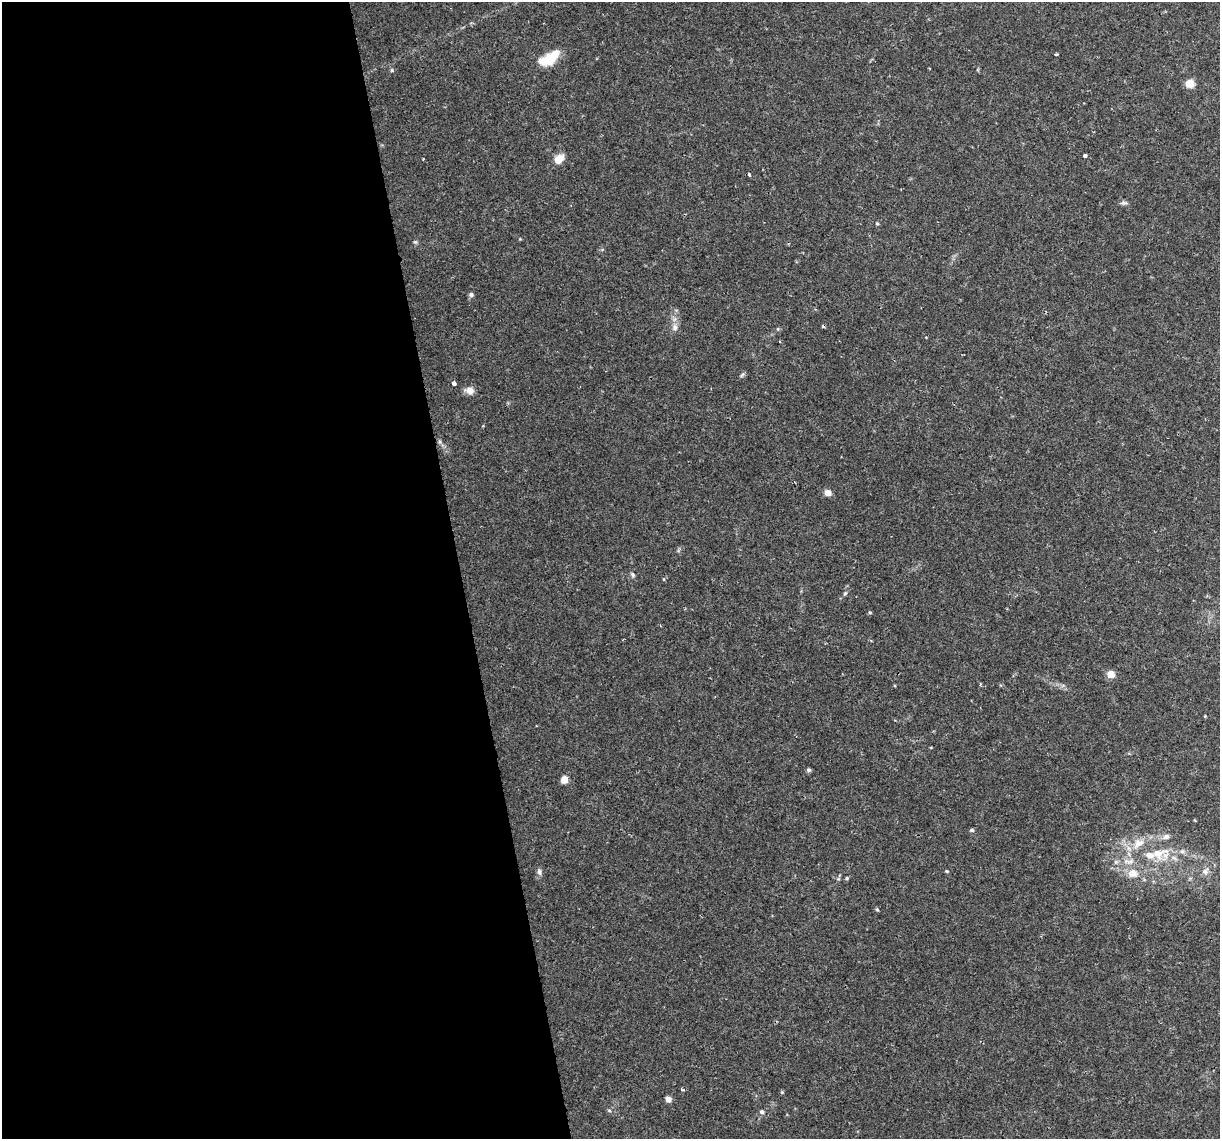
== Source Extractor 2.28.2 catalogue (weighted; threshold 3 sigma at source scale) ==
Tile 9 of 4 x 4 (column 1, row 3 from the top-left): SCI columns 1-1218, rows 1209-2345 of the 4872 x 4645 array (HDU 1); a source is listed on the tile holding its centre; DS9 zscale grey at full resolution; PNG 1222 x 1141 px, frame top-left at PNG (2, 2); no overlay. Shown black and unused: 38% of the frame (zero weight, under 2 of 3 exposures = <1% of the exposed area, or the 3 px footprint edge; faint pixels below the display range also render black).
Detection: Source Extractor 2.28.2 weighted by HDU 2 'WHT'; one run over the whole footprint, this tile lists its part. Background 0.0435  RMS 0.0031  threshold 0.0139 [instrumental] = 3 sigma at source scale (4.5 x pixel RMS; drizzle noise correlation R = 1.50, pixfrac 1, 0.0396/0.0396 arcsec/px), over >= 5 px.
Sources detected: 46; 2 cosmic-ray / hot-pixel residue — not listed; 2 inside a brighter listed object's ellipse — not listed separately; the other 42 listed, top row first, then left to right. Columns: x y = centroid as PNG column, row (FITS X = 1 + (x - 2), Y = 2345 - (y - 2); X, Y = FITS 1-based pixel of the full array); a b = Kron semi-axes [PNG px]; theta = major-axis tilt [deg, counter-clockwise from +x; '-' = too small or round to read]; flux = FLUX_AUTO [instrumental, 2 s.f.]
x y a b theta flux
1056 55 4 3 - 0.42
549 58 23 10 32 9.2
392 70 5 5 - 0.43
1190 83 6 6 - 6.4
1085 156 4 3 - 1.3
559 159 13 9 47 3.1
749 175 4 3 - 0.69
1124 203 9 5 12 0.73
877 223 5 4 - 0.37
415 242 6 4 -41 0.43
471 295 6 6 - 0.67
675 327 10 8 80 1.5
778 329 5 3 - 0.34
742 375 8 4 52 0.52
454 383 4 3 - 2.1
470 390 10 8 -17 2.1
828 493 6 5 - 2.6
633 575 8 4 -56 0.62
845 593 6 4 44 0.42
870 613 4 4 - 0.42
1111 674 6 6 - 3.9
980 684 4 3 - 0.33
1205 716 3 3 - 0.25
809 770 5 5 - 0.65
564 780 6 6 - 2.8
972 830 5 4 - 0.58
1139 843 17 12 28 4.4
1182 851 6 6 - 0.77
1157 853 25 17 13 8.9
1116 862 5 5 - 0.61
947 871 4 3 - 0.37
1205 871 11 8 49 1.6
539 872 10 5 -84 0.94
1133 873 15 13 7 4
846 878 5 4 - 0.41
838 879 6 4 18 0.4
877 910 5 4 - 0.38
683 1090 5 4 - 0.44
782 1092 5 4 - 0.34
668 1099 6 6 - 1.5
609 1110 6 4 -2 0.39
762 1112 6 5 - 0.79